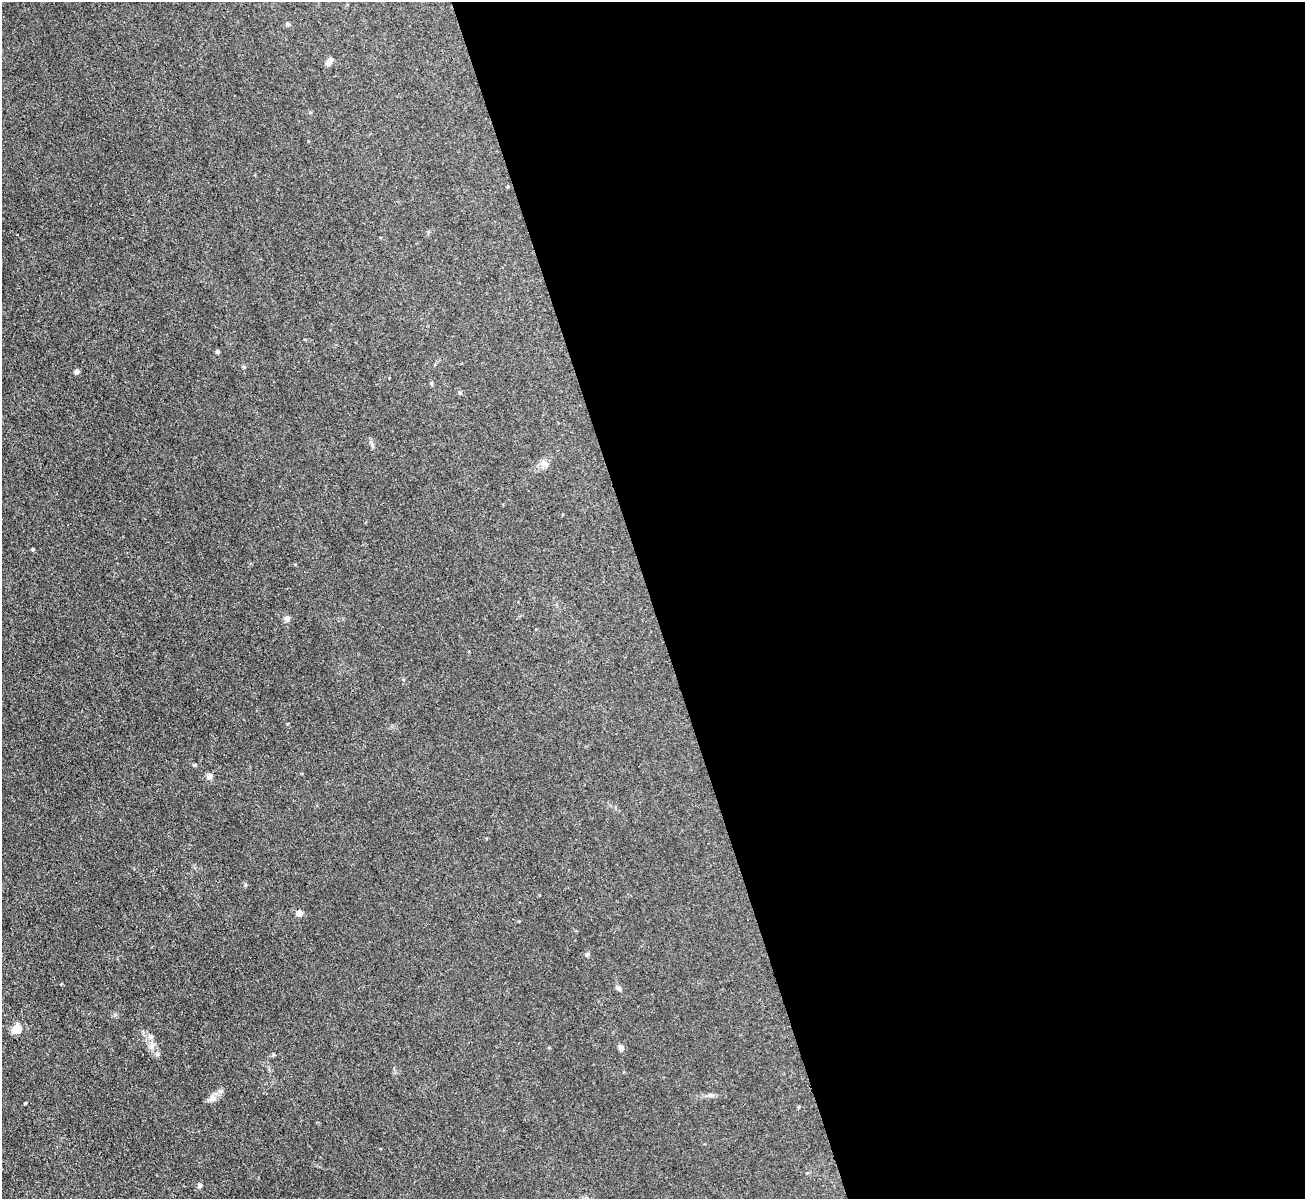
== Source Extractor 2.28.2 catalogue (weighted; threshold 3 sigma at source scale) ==
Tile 8 of 4 x 4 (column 4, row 2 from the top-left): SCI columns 3911-5213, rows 2537-3733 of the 5214 x 5196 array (HDU 1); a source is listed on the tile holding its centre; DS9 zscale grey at full resolution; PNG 1307 x 1201 px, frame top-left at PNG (2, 2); no overlay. Shown black and unused: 50% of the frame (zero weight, under 3 of 4 exposures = <1% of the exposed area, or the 3 px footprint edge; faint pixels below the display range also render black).
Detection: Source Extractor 2.28.2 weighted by HDU 2 'WHT'; one run over the whole footprint, this tile lists its part. Background 0.0411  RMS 0.0057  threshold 0.0255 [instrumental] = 3 sigma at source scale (4.5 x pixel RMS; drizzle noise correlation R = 1.50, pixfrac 1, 0.05/0.05 arcsec/px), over >= 5 px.
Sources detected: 20; all 20 listed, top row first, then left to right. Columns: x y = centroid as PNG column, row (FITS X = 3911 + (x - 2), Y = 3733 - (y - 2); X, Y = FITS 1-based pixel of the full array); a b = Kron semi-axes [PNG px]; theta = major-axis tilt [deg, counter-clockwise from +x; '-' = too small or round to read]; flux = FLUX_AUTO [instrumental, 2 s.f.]
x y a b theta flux
288 24 6 5 - 0.75
329 62 10 6 58 2.5
217 351 4 4 - 1.1
77 371 4 4 - 3.6
431 383 5 4 - 0.68
460 393 5 4 - 0.64
33 549 3 3 - 0.8
287 619 6 6 - 2.3
194 765 5 3 - 0.57
209 776 7 6 - 1.9
299 913 8 7 - 2.3
587 954 6 5 - 0.99
618 988 8 5 -26 1.3
16 1029 11 8 28 6.5
150 1037 7 4 17 1.1
621 1048 6 6 - 2
710 1095 8 6 -1 1.4
213 1098 7 6 - 1.9
25 1103 3 3 - 0.45
200 1185 5 5 - 1.5
Unlisted compact peaks at least as high as the median listed source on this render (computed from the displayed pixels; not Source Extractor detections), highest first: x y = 244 367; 245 884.